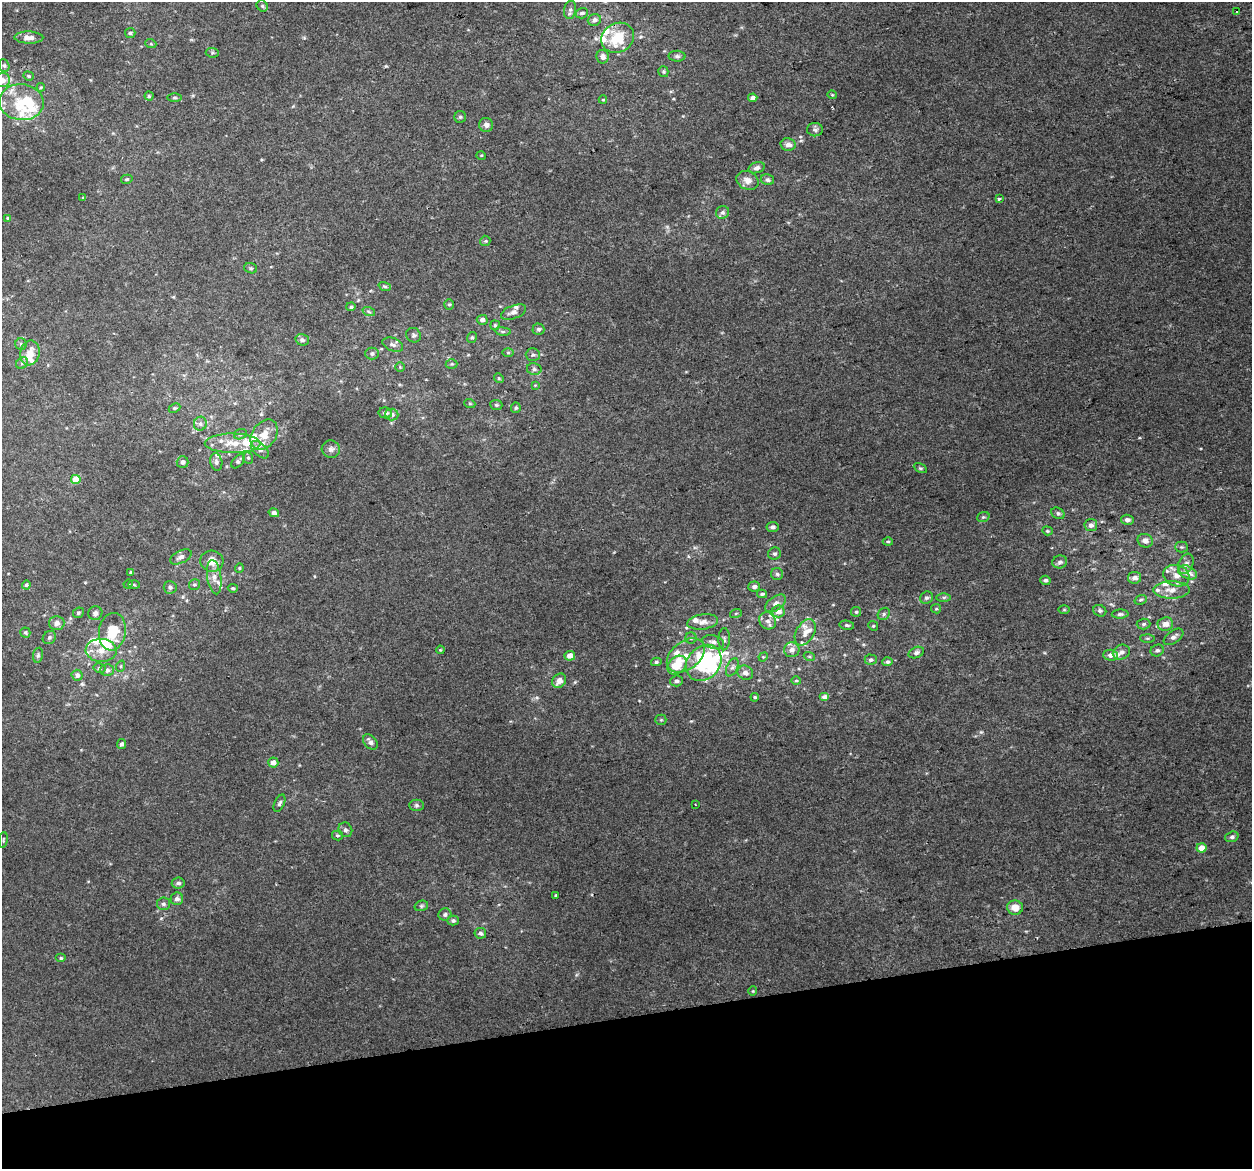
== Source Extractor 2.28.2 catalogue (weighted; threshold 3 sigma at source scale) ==
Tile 14 of 4 x 4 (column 2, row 4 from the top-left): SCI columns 1251-2500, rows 83-1249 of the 5001 x 4785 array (HDU 1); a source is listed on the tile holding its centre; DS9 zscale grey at full resolution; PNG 1254 x 1171 px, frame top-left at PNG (2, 2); each listed source drawn as its Kron ellipse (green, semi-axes under 4 px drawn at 4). Shown black and unused: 13% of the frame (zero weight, under 2 of 3 exposures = <1% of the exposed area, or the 3 px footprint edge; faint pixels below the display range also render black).
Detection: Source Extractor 2.28.2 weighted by HDU 2 'WHT'; one run over the whole footprint, this tile lists its part. Background 0.00647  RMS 0.0062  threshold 0.028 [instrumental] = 3 sigma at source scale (4.5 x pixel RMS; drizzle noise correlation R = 1.50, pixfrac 1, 0.0396/0.0396 arcsec/px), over >= 5 px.
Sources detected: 230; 3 inside a brighter object's white glare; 1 cosmic-ray / hot-pixel residue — neither listed nor drawn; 33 inside a brighter listed object's ellipse — not listed separately; the other 193 listed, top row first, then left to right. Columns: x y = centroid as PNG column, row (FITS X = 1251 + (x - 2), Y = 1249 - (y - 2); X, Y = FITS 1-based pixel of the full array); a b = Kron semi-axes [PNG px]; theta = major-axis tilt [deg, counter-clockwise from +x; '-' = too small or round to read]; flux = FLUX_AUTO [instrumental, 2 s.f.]
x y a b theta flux
262 6 6 5 - 1.1
570 10 9 6 80 2.1
1237 12 4 3 - 0.59
582 13 6 5 - 1.7
594 20 7 5 20 2.7
130 33 5 5 - 1
29 38 14 6 -1 3.8
618 38 17 14 28 21
151 44 5 3 - 0.67
212 53 6 5 - 0.88
677 56 8 5 -1 1.5
603 57 7 6 - 3
4 66 6 5 - 1.1
663 72 5 5 - 0.88
28 76 5 4 - 0.73
3 80 7 7 - 3.3
41 87 4 3 - 0.72
832 95 4 4 - 0.65
149 96 4 4 - 0.79
174 98 7 3 0 0.83
753 98 4 4 - 2.4
603 100 4 4 - 0.59
21 102 22 18 -6 18
460 117 6 6 - 1.1
486 125 7 7 - 2.4
815 130 8 6 -2 1.9
788 144 7 6 - 3.1
481 155 5 3 - 0.52
757 168 8 5 16 2.2
127 179 6 4 13 0.94
747 180 11 9 -27 4.8
767 180 6 5 - 1.6
83 198 4 3 - 0.64
999 199 3 3 - 2.3
722 212 7 6 - 1.9
8 218 4 3 - 0.96
485 241 5 5 - 0.87
251 268 6 5 - 1.1
385 286 6 4 -19 0.94
449 305 5 5 - 0.91
351 307 5 4 - 1.1
369 312 6 4 -20 1
514 312 13 6 20 3
482 320 5 5 - 2.6
495 325 5 5 - 0.77
538 329 6 6 - 1.3
503 331 8 4 -8 1.2
414 335 7 7 - 1.4
472 337 5 4 - 1
302 340 7 5 -16 1.9
21 344 6 5 - 1.2
393 345 11 6 -22 2.6
30 353 12 9 79 7.3
508 353 6 4 1 0.79
372 354 7 6 - 1.6
533 355 7 6 - 1.6
22 363 6 5 - 1.1
452 364 6 5 - 0.97
400 367 5 5 - 0.74
534 369 7 5 -12 1.8
499 378 5 4 - 0.73
535 385 4 4 - 0.54
470 404 5 3 - 0.64
496 405 6 5 - 1
174 408 6 4 25 0.95
516 408 5 5 - 1
385 413 7 5 -11 2.3
392 414 6 6 - 2.5
200 424 7 6 - 1.8
240 434 6 5 - 1.1
264 435 16 12 54 8.5
233 443 28 9 0 11
331 449 9 8 - 2.6
260 450 11 6 -43 2.5
248 458 6 5 - 1.1
238 461 8 5 50 1.6
183 462 6 6 - 2.1
216 462 9 6 -79 1.7
920 468 7 4 -26 0.98
76 479 5 4 - 11
274 513 5 4 - 1.7
1058 513 7 5 -30 1.4
983 517 6 5 - 0.95
1127 520 6 5 - 2.1
1091 525 6 6 - 2.1
773 527 6 5 - 1.8
1047 531 5 4 - 0.79
888 541 5 3 - 0.7
1145 541 7 6 - 3.6
1181 547 6 5 - 1.1
775 554 6 6 - 1.5
181 557 11 6 26 2.6
212 561 11 10 - 7.9
1060 562 7 6 - 1.9
1186 564 10 7 67 3
239 568 5 4 - 0.71
131 572 4 3 - 0.95
1188 572 10 6 -25 6.4
777 574 6 6 - 1.3
1176 576 13 10 -19 5.8
214 577 17 7 -82 4.9
1134 578 7 6 - 3.8
1045 580 5 4 - 1.4
128 584 4 4 - 0.58
26 585 5 4 - 1.1
134 585 6 4 -3 0.76
194 585 5 5 - 0.95
754 586 6 5 - 1.6
170 587 6 6 - 1.9
233 588 5 4 - 0.95
1171 590 18 8 0 6.4
762 594 5 4 - 0.89
944 597 7 3 0 1
926 598 7 6 - 1.4
1141 600 6 4 20 1.1
776 603 12 7 36 2.8
936 609 5 4 - 0.72
1064 610 6 4 0 0.68
778 611 6 6 - 5.3
1100 611 7 5 -26 1.6
856 612 5 4 - 0.89
78 613 6 5 - 1.1
95 613 7 7 - 2.2
736 613 6 3 19 0.66
884 614 6 5 - 1.3
1120 614 8 4 2 1.5
768 621 9 8 - 3
703 622 15 7 9 4.2
57 623 7 7 - 2.8
1143 624 7 5 3 1.4
1165 624 8 6 6 5.1
847 625 7 4 -11 1.1
873 626 5 4 - 0.83
112 632 19 13 82 16
805 632 14 9 60 5.4
25 633 5 5 - 1.1
1173 637 11 6 36 2.7
49 638 7 6 - 1.5
691 638 5 5 - 1.1
1147 638 7 4 -1 0.88
724 639 11 5 88 1.8
713 642 11 6 -13 3
101 650 15 11 -2 7.1
440 650 4 3 - 0.62
792 650 8 7 - 2.8
1157 650 7 5 23 1.6
916 652 8 5 23 1.8
1121 652 9 7 24 2.6
38 655 7 5 80 1.2
686 655 21 14 38 11
1110 655 7 5 -2 3.8
570 656 5 5 - 5.1
809 656 6 3 -19 0.78
763 657 5 4 - 0.64
871 660 6 5 - 1.5
656 662 5 4 - 1
887 662 5 4 - 1.5
704 663 20 16 47 28
677 665 11 8 44 13
121 666 6 3 72 0.71
732 667 10 5 65 1.9
99 668 6 5 - 1.3
107 670 6 6 - 2
745 673 8 7 - 3.1
77 675 5 5 - 2.6
559 681 8 6 52 5.5
676 681 6 5 - 1.8
796 681 5 3 - 0.68
755 697 4 4 - 0.74
824 697 5 4 - 2.6
661 720 5 5 - 0.83
370 742 9 6 -50 2.5
121 744 5 4 - 1.9
273 762 5 5 - 3.8
279 803 9 5 66 1.6
416 805 7 5 0 1.3
695 805 3 2 - 0.71
345 830 7 6 - 1.9
337 836 5 4 - 1.2
1232 837 7 5 17 1.6
3 840 8 3 85 0.71
1201 848 5 4 - 7.6
178 883 6 5 - 1.7
555 896 3 3 - 3.9
177 899 6 6 - 2.2
163 904 6 6 - 1.5
421 906 7 5 15 1.1
1015 907 8 7 - 6.5
445 914 6 6 - 1.6
453 921 5 5 - 1.5
480 933 6 5 - 2
61 958 5 4 - 0.99
753 991 4 4 - 0.62
Isophote crosses this tile's border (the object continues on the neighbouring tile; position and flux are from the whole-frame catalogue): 1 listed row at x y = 3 80